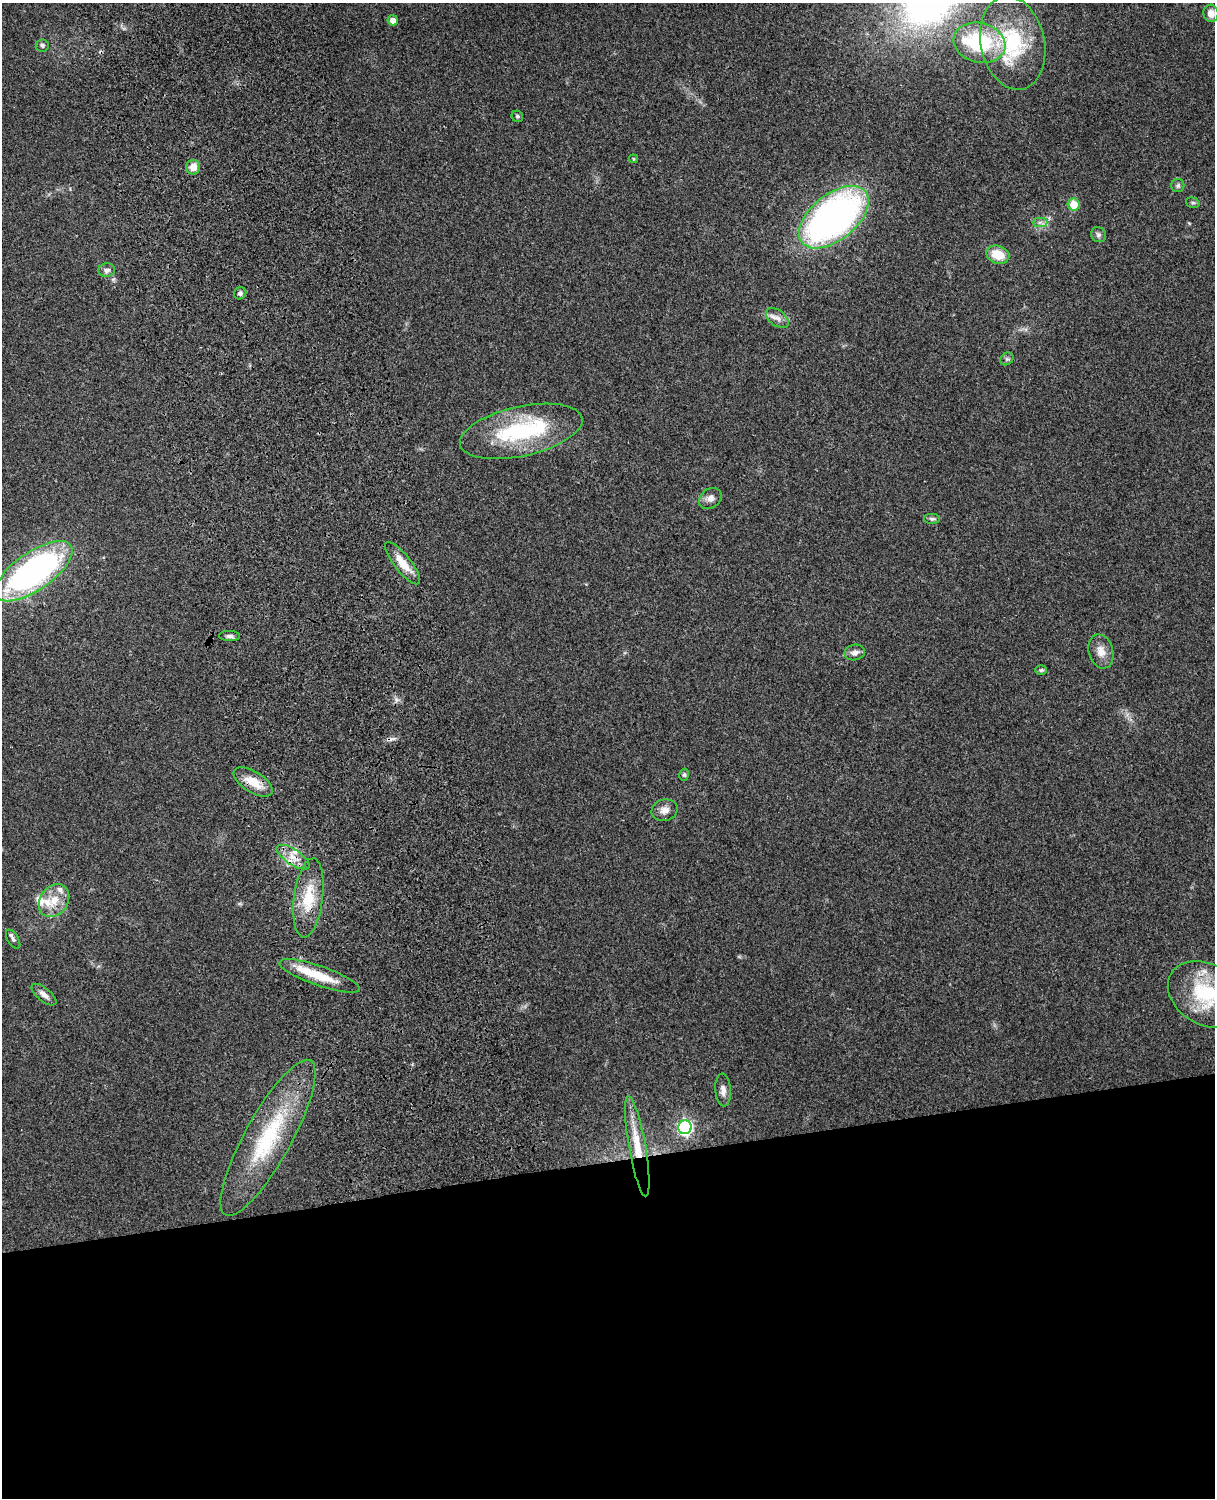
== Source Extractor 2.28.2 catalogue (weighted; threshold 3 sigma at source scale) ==
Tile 11 of 4 x 3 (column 3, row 3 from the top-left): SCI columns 2543-3755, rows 163-1658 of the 5088 x 4925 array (HDU 1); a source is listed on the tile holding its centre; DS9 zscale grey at full resolution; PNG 1217 x 1500 px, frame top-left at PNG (2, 3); each listed source drawn as its Kron ellipse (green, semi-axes under 4 px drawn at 4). Shown black and unused: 23% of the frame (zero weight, under 3 of 4 exposures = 6% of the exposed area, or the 3 px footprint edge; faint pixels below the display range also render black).
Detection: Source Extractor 2.28.2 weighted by HDU 2 'WHT'; one run over the whole footprint, this tile lists its part. Background 0.279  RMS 0.0092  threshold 0.0413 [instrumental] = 3 sigma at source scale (4.5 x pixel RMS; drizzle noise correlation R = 1.50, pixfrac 1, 0.05/0.05 arcsec/px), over >= 5 px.
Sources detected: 52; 3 inside a brighter object's white glare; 1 cosmic-ray / hot-pixel residue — neither listed nor drawn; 6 inside a brighter listed object's ellipse — not listed separately; the other 42 listed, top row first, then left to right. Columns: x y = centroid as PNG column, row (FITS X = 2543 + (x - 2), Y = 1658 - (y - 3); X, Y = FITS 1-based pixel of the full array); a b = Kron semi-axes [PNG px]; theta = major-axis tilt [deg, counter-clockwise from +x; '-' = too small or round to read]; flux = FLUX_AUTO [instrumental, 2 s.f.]
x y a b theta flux
1211 13 8 7 - 6.5
393 20 5 5 - 5.4
979 43 26 20 -14 70
1013 43 47 32 -78 78
42 45 6 6 - 2.2
517 116 6 5 - 1.5
633 159 5 4 - 1
193 167 7 7 - 9.9
1178 186 7 6 - 2
1193 203 7 5 -15 1.7
1074 204 6 6 - 16
834 217 41 23 39 380
1040 222 7 5 1 2.5
1098 235 8 7 - 2.8
998 255 12 8 -21 20
107 270 8 6 5 3.6
240 293 6 6 - 2.7
777 318 13 7 -36 5.6
1007 359 7 6 - 2
521 431 62 24 12 100
710 498 12 9 36 5.4
932 519 8 5 0 2.2
403 563 26 8 -52 15
34 571 45 19 35 270
230 636 10 5 -1 2.8
1101 651 17 12 -74 9.7
855 652 10 7 12 5.2
1041 670 6 5 - 1.4
684 775 6 5 - 1.6
253 782 22 10 -32 17
664 810 13 10 15 6.6
293 857 19 8 -33 11
308 898 40 14 82 32
54 901 18 14 55 17
13 939 10 5 -58 2.4
320 976 42 10 -19 28
1206 994 41 30 -31 66
44 995 15 6 -39 5.2
723 1090 16 8 -87 5.7
685 1127 7 6 - 200
268 1138 88 23 61 89
637 1146 51 8 -80 26
Overlapping masked pixels (flux is a lower limit): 3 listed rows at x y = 253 782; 293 857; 308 898
Isophote crosses this tile's border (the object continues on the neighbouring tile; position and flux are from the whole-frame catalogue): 1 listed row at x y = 1206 994